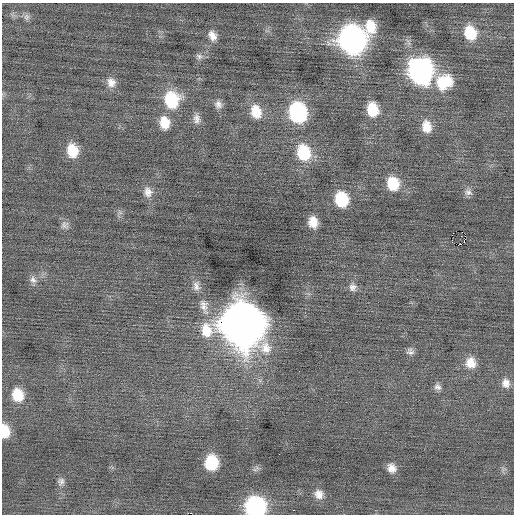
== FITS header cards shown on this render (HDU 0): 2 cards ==
NAXIS1  =                  512 / Axis length
NAXIS2  =                  512 / Axis length

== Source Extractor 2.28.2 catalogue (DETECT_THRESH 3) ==
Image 512 x 512 px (HDU 0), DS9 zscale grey, 1 PNG px = 1 image px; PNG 516 x 516 px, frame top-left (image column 1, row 512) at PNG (2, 3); no overlay
Background 0.0103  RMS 0.71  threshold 2.12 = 3 sigma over >= 5 px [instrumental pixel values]
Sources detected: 44; all 44 listed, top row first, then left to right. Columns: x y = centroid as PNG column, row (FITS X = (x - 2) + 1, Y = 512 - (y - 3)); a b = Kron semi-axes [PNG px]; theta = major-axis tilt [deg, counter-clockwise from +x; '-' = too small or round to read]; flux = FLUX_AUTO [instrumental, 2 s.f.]
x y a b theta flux
26 17 10 8 90 180
371 26 17 12 -88 1100
470 33 14 11 -73 1600
212 36 13 9 -65 420
352 40 17 15 -74 28000
199 56 10 7 -13 180
420 71 17 14 -78 17000
111 82 13 11 -69 400
444 82 21 17 27 1700
171 100 17 15 -86 2500
218 104 11 9 -75 260
373 109 14 11 -78 1200
256 112 17 12 -74 960
298 112 15 13 -79 6400
197 119 14 9 -86 290
165 123 16 12 -80 830
426 127 15 11 -81 700
72 150 14 11 -78 1100
304 152 18 14 -74 2000
393 183 14 12 -74 1300
148 192 15 11 -75 430
468 192 11 9 -11 220
341 199 13 11 -76 2000
313 222 11 8 -82 600
65 225 11 10 - 240
458 245 4 2 - 500
417 279 3 2 - 66
33 280 11 8 -52 250
196 286 14 9 -85 330
353 287 12 10 -82 280
203 307 23 14 -67 760
243 324 20 19 - 160000
410 351 10 9 - 200
471 363 13 12 - 670
506 383 12 10 -73 370
438 387 9 8 - 200
18 395 14 11 -74 1100
5 431 14 9 -85 890
211 463 13 11 88 2000
392 468 11 9 -62 400
61 482 11 9 70 230
319 494 13 11 -56 430
255 507 13 13 - 9000
293 510 2 2 - 300
At the frame edge (FLAGS 8, measured only in part): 2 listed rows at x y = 5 431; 255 507